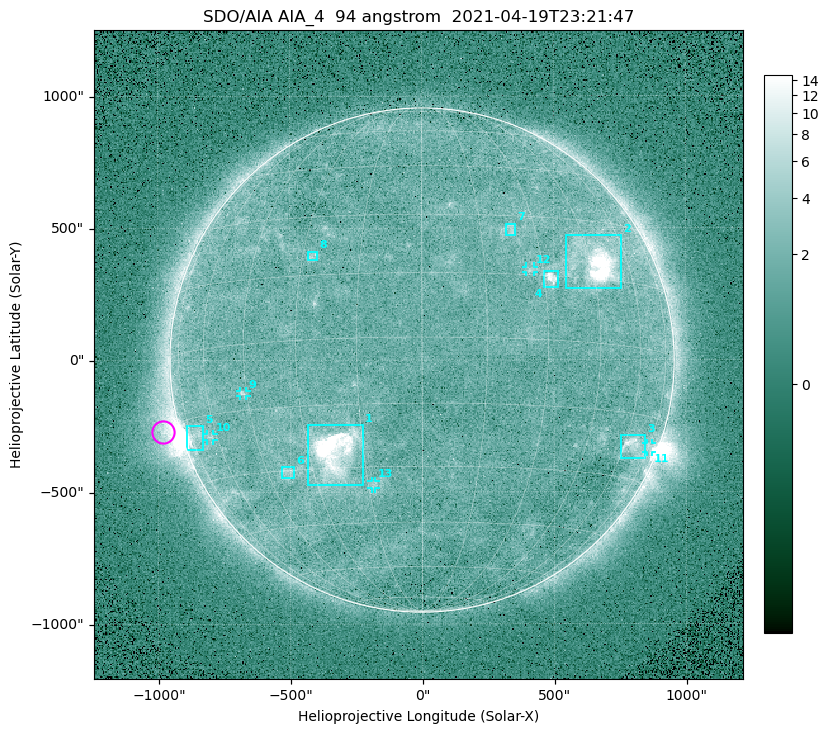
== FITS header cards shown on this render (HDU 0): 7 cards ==
TELESCOP= 'SDO/AIA '
INSTRUME= 'AIA_4   '
WAVELNTH=                   94
WAVEUNIT= 'angstrom'
DATE-OBS= '2021-04-19T23:21:47.12'
CTYPE1  = 'HPLN-TAN'
CTYPE2  = 'HPLT-TAN'

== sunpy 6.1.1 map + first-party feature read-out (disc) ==
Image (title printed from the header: SDO/AIA AIA_4  94 angstrom  2021-04-19T23:21:47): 512 x 512 px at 4.8 arcsec/px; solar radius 955 arcsec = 199 px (full disc in frame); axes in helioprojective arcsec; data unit not stated in the header (colour bar unlabelled)
Orientation: roll -0.138 deg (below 1 deg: not rotated)
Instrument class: DISC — disc imager (sunpy class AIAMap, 94 A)
Bright regions (active regions / flare kernels): reference = the median radial profile (limb darkening/brightening removed); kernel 5 px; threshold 5 sigma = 2.45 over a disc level ~1.74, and >= 1.15x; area >= 9 px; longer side >= 5 px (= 24 arcsec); searched inside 0.97 R_sun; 13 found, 13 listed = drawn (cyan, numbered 1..; 5 of them under ~33 arcsec drawn as corner ticks so the feature stays visible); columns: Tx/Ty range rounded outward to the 10 arcsec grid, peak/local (2 s.f.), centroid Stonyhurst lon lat
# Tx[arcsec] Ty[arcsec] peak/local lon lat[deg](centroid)
1 -430..-220 -470..-240 39 -22 -26
2 540..760 270..470 26 +47 +19
3 750..850 -380..-280 4.8 +65 -22
4 460..520 270..340 7.3 +32 +14
5 -900..-830 -340..-250 5.7 -72 -19
6 -540..-480 -450..-400 3 -38 -30
7 320..360 470..520 3 +23 +26
8 -430..-390 380..410 3 -27 +20
9 -690..-660 -140..-110 3.2 -46 -11
10 -820..-790 -300..-280 2.7 -63 -20
11 850..870 -350..-310 3 +75 -22
12 390..430 330..360 2.8 +26 +16
13 -190..-170 -490..-450 2.7 -13 -35
Off-limb structures (1.02-1.3 R_sun): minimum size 50 px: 6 found; the strongest spans PA ~90..115 deg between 1.02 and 1.22 R_sun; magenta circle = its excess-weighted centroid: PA ~105 deg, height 1.07 R_sun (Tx ~-980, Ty ~-270 arcsec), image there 4.9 x the reference